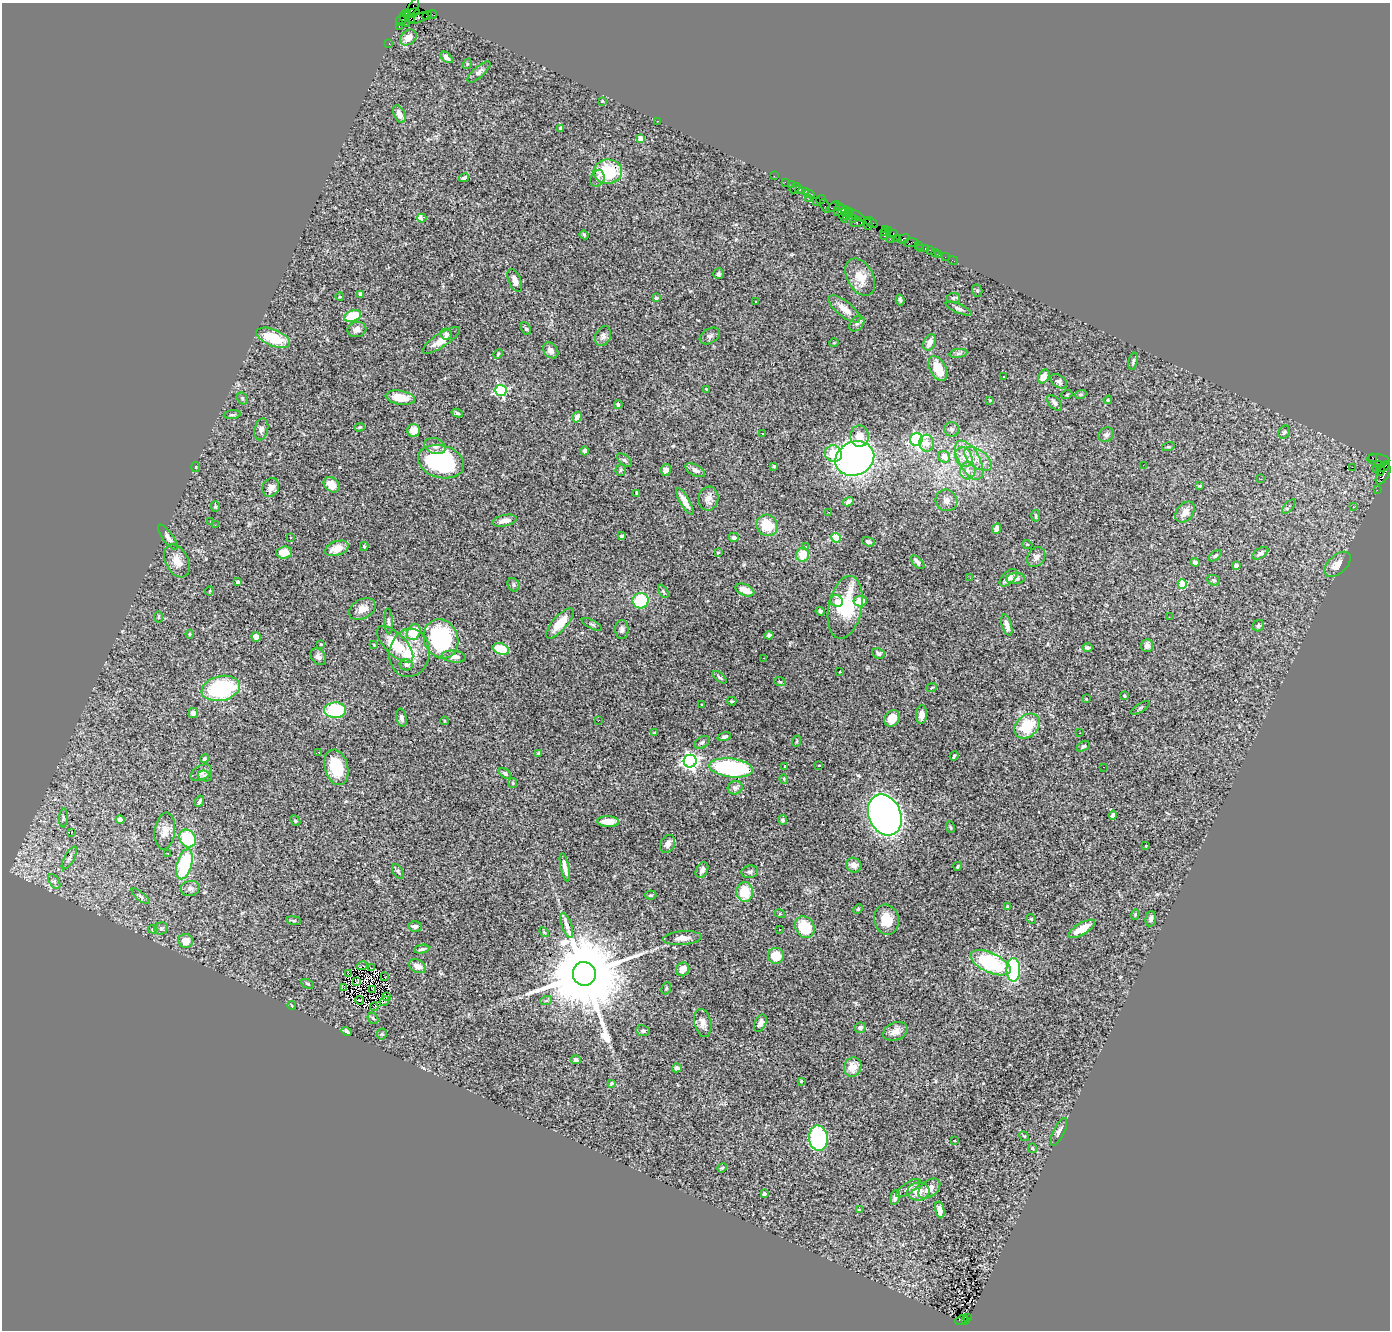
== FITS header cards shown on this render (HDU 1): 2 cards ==
NAXIS1  =                 1388
NAXIS2  =                 1328

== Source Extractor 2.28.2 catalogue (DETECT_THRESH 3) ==
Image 1388 x 1328 px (HDU 1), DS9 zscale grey, 1 PNG px = 1 image px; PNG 1392 x 1332 px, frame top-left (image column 1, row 1328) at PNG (2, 3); each listed source drawn as its Kron ellipse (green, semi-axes under 4 px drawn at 4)
Background 3.65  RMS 0.083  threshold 0.25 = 3 sigma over >= 5 px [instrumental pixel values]
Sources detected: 367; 2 with non-positive FLUX_AUTO (blend fragments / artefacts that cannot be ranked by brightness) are neither listed nor drawn; the other 365 listed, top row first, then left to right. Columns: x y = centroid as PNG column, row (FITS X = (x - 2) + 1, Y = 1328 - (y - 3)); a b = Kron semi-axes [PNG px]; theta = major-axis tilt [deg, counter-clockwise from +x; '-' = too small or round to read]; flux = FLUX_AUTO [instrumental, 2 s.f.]
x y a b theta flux
413 6 9 4 62 220
412 13 8 4 13 690
406 14 3 3 - 140
432 14 4 2 - 200
427 16 5 2 - 200
410 18 5 3 - 850
418 18 11 4 15 1100
405 19 7 3 -67 710
401 20 6 4 52 390
399 26 2 2 - 120
408 37 9 7 38 51
389 44 3 2 - 120
447 57 7 4 -39 22
467 64 5 3 - 6
479 72 14 5 42 17
602 101 4 4 - 4.6
399 114 9 5 -65 35
658 121 2 2 - 33
561 128 3 3 - 8
640 138 4 4 - 68
608 171 14 12 2 270
774 176 2 2 - 72
464 178 5 3 - 12
597 178 8 6 62 18
785 182 2 2 - 120
791 184 2 2 - 88
795 188 6 3 39 780
800 190 3 3 - 300
805 191 4 3 - 280
809 194 6 3 -27 470
809 198 4 2 - 63
821 200 5 3 - 340
816 201 3 3 - 370
825 206 7 3 -63 440
834 206 7 3 34 270
839 207 2 2 - 100
837 211 3 2 - 560
846 211 6 3 -48 440
850 213 5 3 - 460
843 214 9 3 -74 1100
856 215 9 2 -29 730
847 216 4 3 - 300
422 218 4 3 - 160
853 218 3 3 - 190
857 222 6 5 - 1400
871 223 7 2 -38 620
868 225 5 4 - 690
885 229 3 3 - 220
889 231 3 2 - 160
884 232 4 3 - 210
893 234 3 2 - 240
584 235 4 4 - 5.3
884 236 4 2 - 380
890 239 2 2 - 420
898 239 3 2 - 320
903 239 6 4 20 720
911 243 7 3 4 450
918 245 2 2 - 43
920 248 2 2 - 51
925 248 3 3 - 400
930 250 2 2 - 48
935 252 2 2 - 100
939 254 2 2 - 38
945 257 2 2 - 46
953 261 5 2 - 54
718 274 5 5 - 11
860 277 20 13 -61 87
515 280 12 6 -69 30
977 291 6 5 - 7.7
361 294 3 3 - 17
340 297 4 3 - 4.2
656 298 3 3 - 12
953 298 7 5 7 9.7
900 300 5 3 - 9.4
756 301 3 3 - 15
844 309 19 7 -39 66
959 309 14 4 -23 16
353 316 8 5 19 210
857 324 9 6 48 13
357 329 9 7 15 28
526 329 6 4 -61 9.2
446 334 6 5 - 20
603 336 10 7 65 22
710 336 11 7 31 16
273 338 18 8 -22 200
441 340 22 7 33 62
930 342 8 6 68 40
834 343 4 3 - 4.3
551 350 9 6 -50 30
958 353 9 4 8 14
498 354 5 3 - 6
1133 361 9 4 79 11
938 369 13 8 -62 120
1044 376 7 5 61 51
1004 377 3 3 - 14
1059 381 9 6 -36 17
706 389 3 2 - 3.7
501 391 5 5 - 710
1067 394 5 3 - 5.8
1081 394 6 3 18 6.4
242 398 6 5 - 9.7
400 398 15 6 -10 97
990 400 3 3 - 3.2
1108 400 4 3 - 5.9
1055 403 9 5 -48 18
618 405 4 3 - 11
457 413 6 4 -19 10
232 415 8 3 4 9
577 417 5 4 - 36
359 427 5 4 - 6.3
261 429 11 6 77 20
952 429 7 7 - 19
414 431 6 6 - 72
1284 432 7 5 60 14
762 433 3 3 - 19
1106 435 8 7 - 19
860 436 10 9 - 65
916 440 6 6 - 1100
927 443 8 7 - 51
435 446 11 7 -17 30
1168 447 6 4 17 8.2
585 451 4 4 - 14
833 454 9 8 - 110
944 457 6 5 - 63
964 457 10 8 -62 47
1372 457 3 2 - 1100
855 458 20 16 24 2500
978 459 16 8 -38 62
624 460 9 4 -42 11
969 460 22 10 -60 110
1378 460 11 5 -5 340
441 462 23 16 -15 610
1143 465 2 2 - 6.6
1379 465 4 3 - 1300
774 466 4 3 - 5.6
1384 466 6 3 38 840
195 467 5 3 - 6.1
1352 467 2 2 - 3300
1376 469 4 2 - 100
621 470 6 5 - 8.3
666 470 6 5 - 24
695 470 11 5 -27 24
1380 470 6 2 76 710
968 471 9 7 74 31
1383 474 11 6 60 1700
1261 479 3 2 - 6.5
331 485 9 6 -42 54
1200 486 4 3 - 7.5
271 487 9 8 - 34
1377 490 2 2 - 51
636 493 3 2 - 4.7
708 499 12 10 81 41
946 500 11 10 - 36
685 501 15 5 -60 46
848 502 5 4 - 18
215 507 5 4 - 7.8
1289 507 9 4 49 17
1353 507 3 3 - 7.3
829 512 2 2 - 3.5
1185 512 12 8 53 43
1036 516 6 4 90 8.1
505 521 12 5 12 33
211 522 3 2 - 3.7
215 525 2 2 - 13
767 525 11 10 - 150
997 529 5 4 - 27
622 536 4 3 - 11
168 537 15 5 -54 21
291 538 3 3 - 6.6
734 538 5 5 - 17
836 538 5 4 - 240
868 542 7 4 -19 13
1027 544 5 3 - 4.8
364 546 4 4 - 5.6
805 546 4 4 - 12
337 548 12 7 19 61
284 552 8 6 2 75
718 553 3 3 - 5.2
1260 553 9 5 31 18
803 555 7 6 - 97
1215 556 7 4 36 7.7
1036 557 10 8 52 24
177 561 17 11 -63 64
918 562 8 4 -45 21
1195 562 4 4 - 16
1338 564 16 9 43 54
1236 565 4 3 - 27
970 578 2 2 - 10
1008 578 11 6 44 40
1016 578 9 5 5 27
1214 580 6 5 - 9.2
238 582 3 3 - 11
1182 584 4 4 - 150
514 585 7 5 -59 11
745 590 10 5 -23 53
209 591 4 3 - 4.2
663 591 7 4 -59 9.5
641 601 8 7 - 260
837 601 6 6 - 22
860 601 7 5 4 79
845 607 32 16 79 300
362 609 14 9 30 48
820 611 4 3 - 12
158 617 5 3 - 5.8
1169 617 3 2 - 8.2
388 621 13 3 -86 12
560 623 19 7 48 92
592 624 11 4 -27 11
1007 625 11 5 -73 36
1258 626 6 5 - 11
622 630 9 7 -89 20
414 632 8 6 64 150
190 634 4 4 - 6.1
769 635 4 4 - 16
256 637 5 4 - 34
441 639 20 17 -68 580
321 644 3 2 - 5.3
395 644 23 10 -45 180
374 645 3 2 - 4.2
1147 646 6 6 - 22
1088 648 5 4 - 16
501 649 8 5 -20 160
409 653 24 20 80 150
878 654 6 5 - 16
318 657 9 6 -50 19
454 657 12 6 -6 25
764 658 2 2 - 3.3
406 665 6 5 - 18
840 672 2 2 - 4.4
720 677 8 3 -40 9.3
780 682 6 3 -19 5.7
932 687 5 3 - 4.6
221 688 19 12 12 530
1124 696 3 2 - 5.3
1086 699 3 2 - 4.2
732 701 4 3 - 6.2
702 705 3 2 - 4
1140 708 10 2 31 7.9
335 710 11 8 1 320
193 713 5 4 - 24
922 715 9 5 85 31
401 718 9 5 -79 18
892 718 9 7 57 71
444 721 4 3 - 4.3
598 721 3 2 - 4.7
1027 726 14 10 41 180
654 733 4 3 - 5
1079 733 2 2 - 13
724 737 7 4 16 12
797 741 6 3 71 6.3
702 742 8 5 31 15
1083 746 7 4 35 10
319 752 2 2 - 4.2
539 753 4 4 - 5.8
954 756 5 2 - 7.3
205 759 4 4 - 10
690 761 6 6 - 1900
819 765 3 3 - 47
785 766 3 2 - 4.7
336 767 18 11 -74 180
1103 767 2 2 - 3.4
731 768 22 9 -7 760
201 773 11 7 28 22
505 773 7 4 -38 9
205 776 7 5 -15 12
784 779 4 3 - 6.1
513 783 5 4 - 6.4
735 788 7 6 - 17
200 801 6 2 64 9.6
885 815 21 16 -67 3200
1113 815 4 4 - 16
63 818 9 4 86 10
120 820 4 4 - 44
783 820 5 4 - 9.2
295 821 6 4 -46 9.1
608 821 11 5 -2 75
950 827 6 3 -70 6.1
165 831 18 10 83 56
71 833 4 3 - 47
188 838 9 8 - 260
668 844 9 7 60 23
1146 846 3 2 - 4.2
168 853 3 3 - 9.9
69 858 13 5 60 17
184 864 15 7 75 360
854 865 8 7 - 29
958 866 4 3 - 7.5
565 867 14 3 -78 30
702 870 8 5 63 19
398 871 8 5 -63 10
750 872 8 6 8 18
54 881 8 5 -58 15
190 888 9 7 12 22
745 892 10 8 -89 150
651 895 5 4 - 7.6
141 896 11 3 -40 12
1007 906 3 3 - 5.2
858 909 5 4 - 6.6
780 914 5 3 - 7.2
1135 914 5 4 - 6.5
1031 919 5 4 - 6
1151 919 8 5 85 19
294 920 7 3 -9 7.1
886 920 15 12 -77 110
567 925 13 5 -71 24
415 927 6 5 - 18
805 927 11 9 -60 190
161 928 7 6 - 11
153 929 5 4 - 6.8
1082 929 15 6 31 87
779 930 3 2 - 8.7
544 932 6 3 -45 6.2
682 938 19 7 4 46
186 941 7 7 - 50
422 949 8 4 10 14
776 956 8 8 - 88
991 963 21 9 -25 500
362 966 5 2 - 2.8
418 966 9 6 -26 52
372 968 3 2 - 5.8
683 969 7 6 - 45
1013 970 12 7 -89 490
349 973 4 2 - 3.7
584 974 12 11 - 110000
385 977 3 2 - 3.8
357 981 3 2 - 8.7
308 984 7 4 -27 8.2
344 987 3 2 - 5.3
666 988 6 4 68 7.8
373 990 3 2 - 8
387 997 2 2 - 6.3
360 1000 4 2 - 5.2
384 1001 5 2 - 2.6
546 1001 6 3 18 7.6
291 1005 4 2 - 4.1
374 1007 4 2 - 4.5
373 1018 6 4 -48 9.1
703 1023 14 8 -77 38
760 1023 9 5 67 24
860 1028 5 5 - 22
643 1031 7 5 -11 14
895 1031 13 9 23 44
347 1032 5 3 - 21
382 1034 5 5 - 8.3
576 1060 5 4 - 15
853 1067 9 8 - 67
677 1068 5 4 - 24
801 1081 4 3 - 4.8
611 1083 4 2 - 7.9
1059 1132 15 5 64 24
1024 1136 5 3 - 5.1
818 1138 13 9 -84 720
954 1141 3 2 - 4.6
1032 1148 5 4 - 6.1
722 1168 5 4 - 6.9
908 1188 14 5 35 20
929 1189 12 8 40 56
918 1192 11 9 7 53
764 1194 4 4 - 12
895 1197 8 4 75 20
859 1210 3 3 - 5.3
940 1210 8 4 -79 31
967 1317 4 2 - 630
962 1320 6 4 24 730
965 1321 3 3 - 330
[2 non-positive-flux detections neither listed nor drawn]